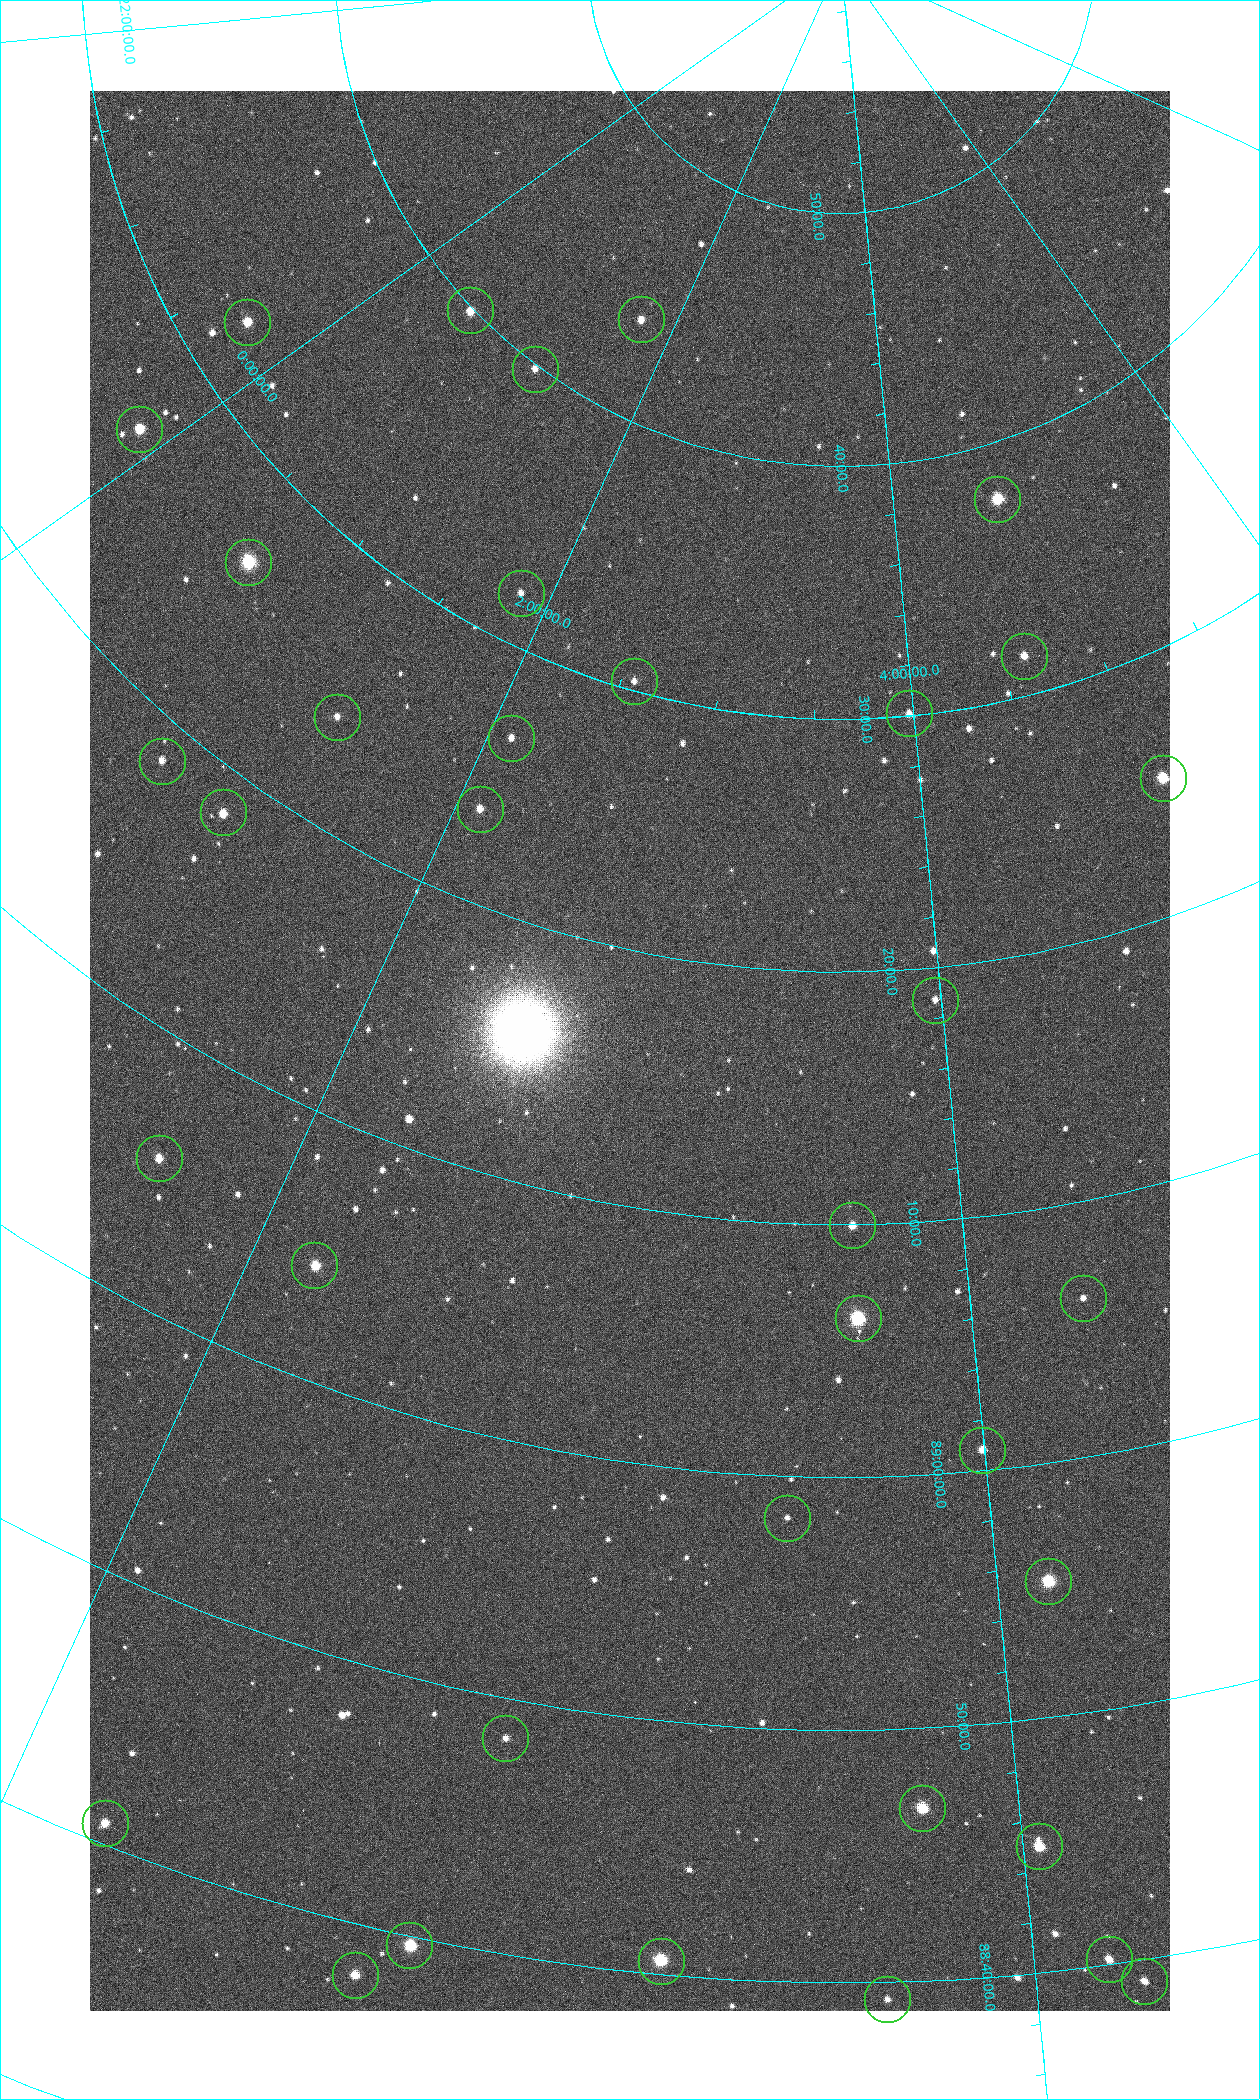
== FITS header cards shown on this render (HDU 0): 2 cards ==
NAXIS1  =                 1080 / length of data axis 1
NAXIS2  =                 1920 / length of data axis 2

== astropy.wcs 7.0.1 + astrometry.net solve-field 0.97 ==
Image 1080 x 1920 px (HDU 0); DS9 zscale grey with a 90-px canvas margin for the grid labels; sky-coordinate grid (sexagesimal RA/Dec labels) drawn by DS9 from the SOLVED WCS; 36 Tycho-2 reference stars matched to detected sources circled (green)
Header WCS: none
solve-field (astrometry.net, Tycho-2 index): SOLVED blind (the file carries no WCS)
Solved WCS: RA---TAN-SIP/DEC--TAN-SIP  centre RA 02:54:12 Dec +89:16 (43.55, +89.27 deg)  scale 2.37 arcsec/px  FOV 42.7' x 76.0'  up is -11 deg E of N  parity flipped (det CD > 0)
(file carries no celestial WCS; the grid is the blind solution)
Tycho-2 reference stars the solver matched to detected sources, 36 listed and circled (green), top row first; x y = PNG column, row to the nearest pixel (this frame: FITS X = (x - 90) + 1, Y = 1920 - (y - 91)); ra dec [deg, ICRS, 3 dp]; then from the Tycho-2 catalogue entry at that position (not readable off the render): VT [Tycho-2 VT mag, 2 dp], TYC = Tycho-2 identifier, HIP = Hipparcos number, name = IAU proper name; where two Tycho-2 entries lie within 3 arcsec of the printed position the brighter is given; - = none
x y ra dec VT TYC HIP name
470 310 7.906 +89.665 10.51 4627-6-1 - -
641 319 25.399 +89.729 11.04 4627-64-1 - -
247 322 355.808 +89.543 10.14 4662-135-1 - -
535 369 17.696 +89.664 11.87 4627-21-1 - -
139 429 358.236 +89.445 9.52 4662-45-1 - -
997 499 70.692 +89.630 9.34 4629-37-1 - -
248 562 9.931 +89.444 8.22 4627-49-1 3128 -
521 593 27.685 +89.533 12.30 4627-91-1 - -
1024 656 69.250 +89.526 11.02 4629-45-1 - -
634 681 38.519 +89.506 12.22 4628-39-1 - -
909 713 59.681 +89.501 11.64 4628-48-1 - -
337 717 20.865 +89.402 11.76 4627-105-1 - -
511 738 31.518 +89.444 11.89 4628-72-1 - -
162 761 14.190 +89.309 11.36 4627-74-1 - -
1163 778 75.971 +89.421 9.41 4629-33-1 - -
480 809 31.476 +89.392 11.96 4628-239-1 - -
223 812 18.559 +89.307 10.52 4627-75-1 - -
935 1000 59.678 +89.312 11.93 4628-44-1 - -
159 1158 24.867 +89.092 10.76 4627-125-1 - -
852 1225 55.017 +89.166 11.19 4628-70-1 - -
314 1265 32.549 +89.073 9.84 4628-149-1 - -
1083 1298 64.747 +89.104 12.09 4629-51-1 - -
858 1318 55.225 +89.105 8.15 4628-68-1 17195 -
982 1450 59.913 +89.014 11.16 4628-92-1 - -
787 1518 52.514 +88.973 12.50 4628-8-1 - -
1048 1581 61.773 +88.923 8.88 4629-92-1 - -
505 1738 43.819 +88.807 12.14 4628-98-1 - -
922 1808 57.015 +88.780 9.32 4628-84-1 - -
105 1823 32.945 +88.680 10.72 4628-99-1 - -
1039 1846 60.479 +88.750 9.70 4629-3-1 - -
409 1945 42.246 +88.661 8.90 4628-20-1 - -
1109 1959 62.118 +88.670 11.02 4629-100-1 - -
661 1961 49.382 +88.676 8.64 4628-25-1 - -
355 1975 40.943 +88.634 10.89 4628-71-1 - -
1144 1981 63.018 +88.653 11.32 4629-113-1 - -
887 1999 55.782 +88.656 12.33 4628-57-1 - -